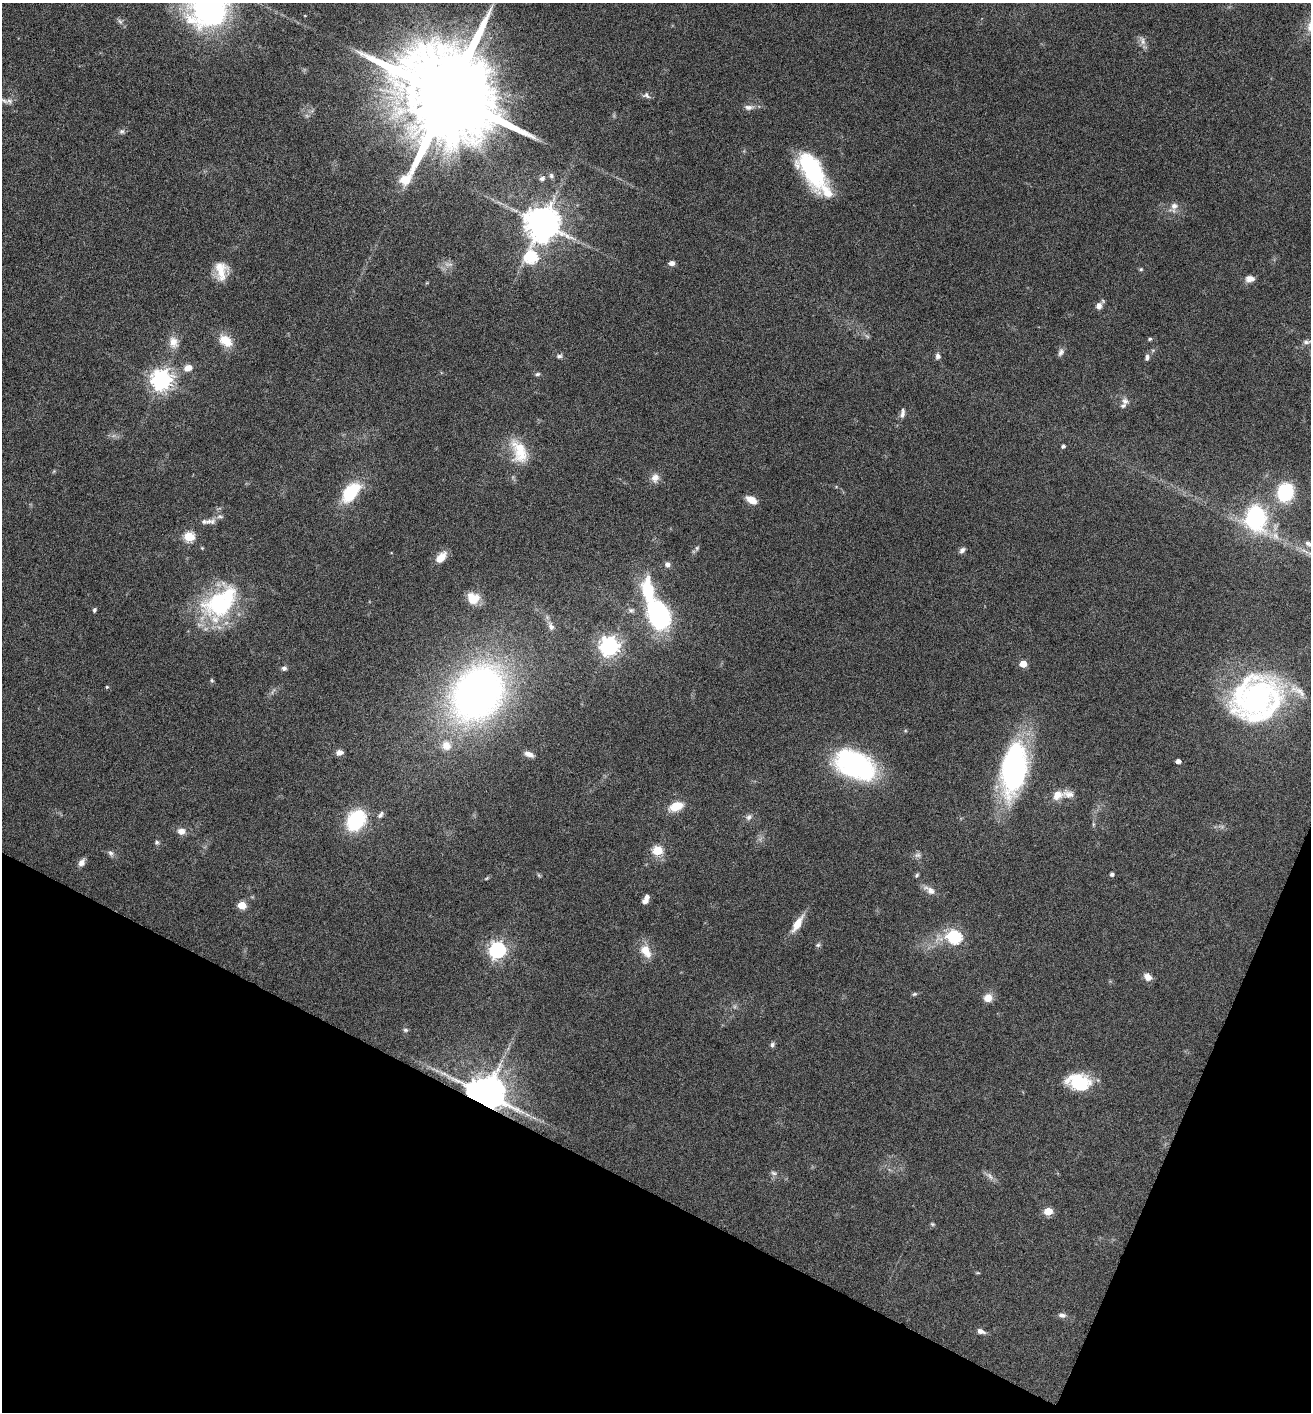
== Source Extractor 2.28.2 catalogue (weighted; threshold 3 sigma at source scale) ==
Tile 15 of 4 x 4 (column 3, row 4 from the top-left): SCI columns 2763-4071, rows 8-1417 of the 5660 x 5650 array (HDU 1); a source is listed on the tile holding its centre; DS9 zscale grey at full resolution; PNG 1313 x 1414 px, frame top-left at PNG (2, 3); no overlay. Shown black and unused: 20% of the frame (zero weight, under 4 of 8 exposures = <1% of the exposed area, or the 3 px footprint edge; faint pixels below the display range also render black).
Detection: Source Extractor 2.28.2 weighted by HDU 2 'WHT'; one run over the whole footprint, this tile lists its part. Background 0.0556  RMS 0.004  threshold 0.0164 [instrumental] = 3 sigma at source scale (4.09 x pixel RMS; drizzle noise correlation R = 1.36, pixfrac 0.8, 0.05/0.05 arcsec/px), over >= 5 px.
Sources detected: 116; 1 too faint to see at this stretch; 2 inside a brighter object's white glare — not listed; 6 inside a brighter listed object's ellipse — not listed separately; the other 107 listed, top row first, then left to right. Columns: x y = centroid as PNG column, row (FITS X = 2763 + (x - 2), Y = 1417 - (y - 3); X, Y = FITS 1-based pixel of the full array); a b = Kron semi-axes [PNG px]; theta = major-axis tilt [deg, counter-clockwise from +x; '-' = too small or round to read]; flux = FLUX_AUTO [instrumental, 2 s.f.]
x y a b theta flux
209 9 39 34 24 87
120 21 9 6 -61 1
1142 41 14 7 -68 1.9
646 95 11 7 -31 1.2
449 96 29 21 -33 12000
4 101 15 5 -26 1.7
749 107 13 7 1 1.9
122 131 8 6 13 0.97
812 170 38 19 -59 39
551 176 7 6 - 0.9
542 179 8 6 23 1.2
1174 206 10 9 - 2.2
542 223 10 9 - 940
531 257 7 6 - 43
672 263 7 6 - 1.4
449 264 14 4 0 1.5
1141 269 6 4 -20 0.53
221 271 23 14 -85 7.1
1250 279 11 7 3 2.5
1099 306 8 7 - 2.1
867 336 7 4 -19 0.64
1150 339 5 4 - 0.56
226 341 18 12 -38 6.6
173 342 17 12 -78 4
1307 342 11 5 4 1.1
1061 352 11 7 65 1.3
559 356 7 5 3 0.86
938 356 7 6 - 1.3
1147 357 9 5 78 1.2
188 368 9 7 21 3.2
537 374 7 4 26 0.66
161 380 7 7 - 250
1125 401 10 8 -22 1.6
902 413 13 6 78 1.6
1063 446 4 4 - 0.92
519 451 33 18 -71 11
655 478 12 10 71 2.7
351 492 28 15 49 16
1285 492 15 12 72 26
752 500 12 7 -31 4.1
1256 518 29 22 -82 38
210 521 16 7 6 2.3
189 536 5 5 - 25
1275 536 12 8 -65 2.8
1308 544 10 6 -38 1.2
202 548 4 4 - 0.34
697 548 6 5 - 0.64
962 550 8 6 49 1.2
441 557 13 8 48 5
667 564 6 5 - 1.6
648 590 24 11 -82 20
473 598 13 11 -36 6.1
219 604 44 37 30 39
94 610 5 4 - 0.64
631 610 9 6 0 1.1
658 615 25 17 -69 64
551 626 11 7 -65 1.6
609 646 7 7 - 220
1023 664 5 5 - 7.9
284 668 6 6 - 1
212 680 5 4 - 0.48
107 687 4 4 - 0.4
477 693 50 39 52 200
1256 698 58 47 40 94
446 746 13 13 - 4.4
339 752 8 6 16 1.9
529 754 11 6 -20 1.9
1178 761 4 4 - 1.7
856 764 36 22 -26 71
1014 767 52 22 79 81
1057 795 14 11 30 4.2
676 806 18 10 21 6.1
380 815 10 6 50 1.2
749 817 9 7 61 1.3
356 820 17 13 54 33
1093 824 6 4 -72 0.46
181 831 9 7 -4 2.6
157 842 5 5 - 0.82
657 850 5 5 - 22
111 853 8 7 - 1.1
918 855 9 6 1 1.2
82 863 9 6 52 2.1
1112 874 4 4 - 1.2
539 875 7 4 -53 0.5
917 875 6 4 63 0.57
486 878 6 3 45 0.45
930 890 18 8 -34 2.7
646 899 10 5 63 2.5
242 905 5 5 - 12
797 924 22 8 58 5.5
955 938 7 6 - 44
818 945 7 5 3 0.68
497 950 7 6 - 140
646 951 20 12 -59 5.4
1147 977 9 7 -43 2.7
914 994 7 5 16 0.64
988 998 8 8 - 4.2
405 1030 6 5 - 0.62
772 1045 7 5 80 0.84
1079 1082 25 18 -14 18
486 1094 11 8 -19 1300
774 1173 8 5 -27 0.95
1048 1211 5 5 - 14
932 1224 6 4 -22 0.52
978 1273 6 3 -18 0.37
1062 1315 10 6 -7 1.3
981 1331 9 5 -20 1.8
Overlapping masked pixels (flux is a lower limit): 1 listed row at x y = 486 1094
Isophote crosses this tile's border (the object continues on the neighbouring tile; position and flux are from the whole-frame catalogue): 1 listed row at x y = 209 9